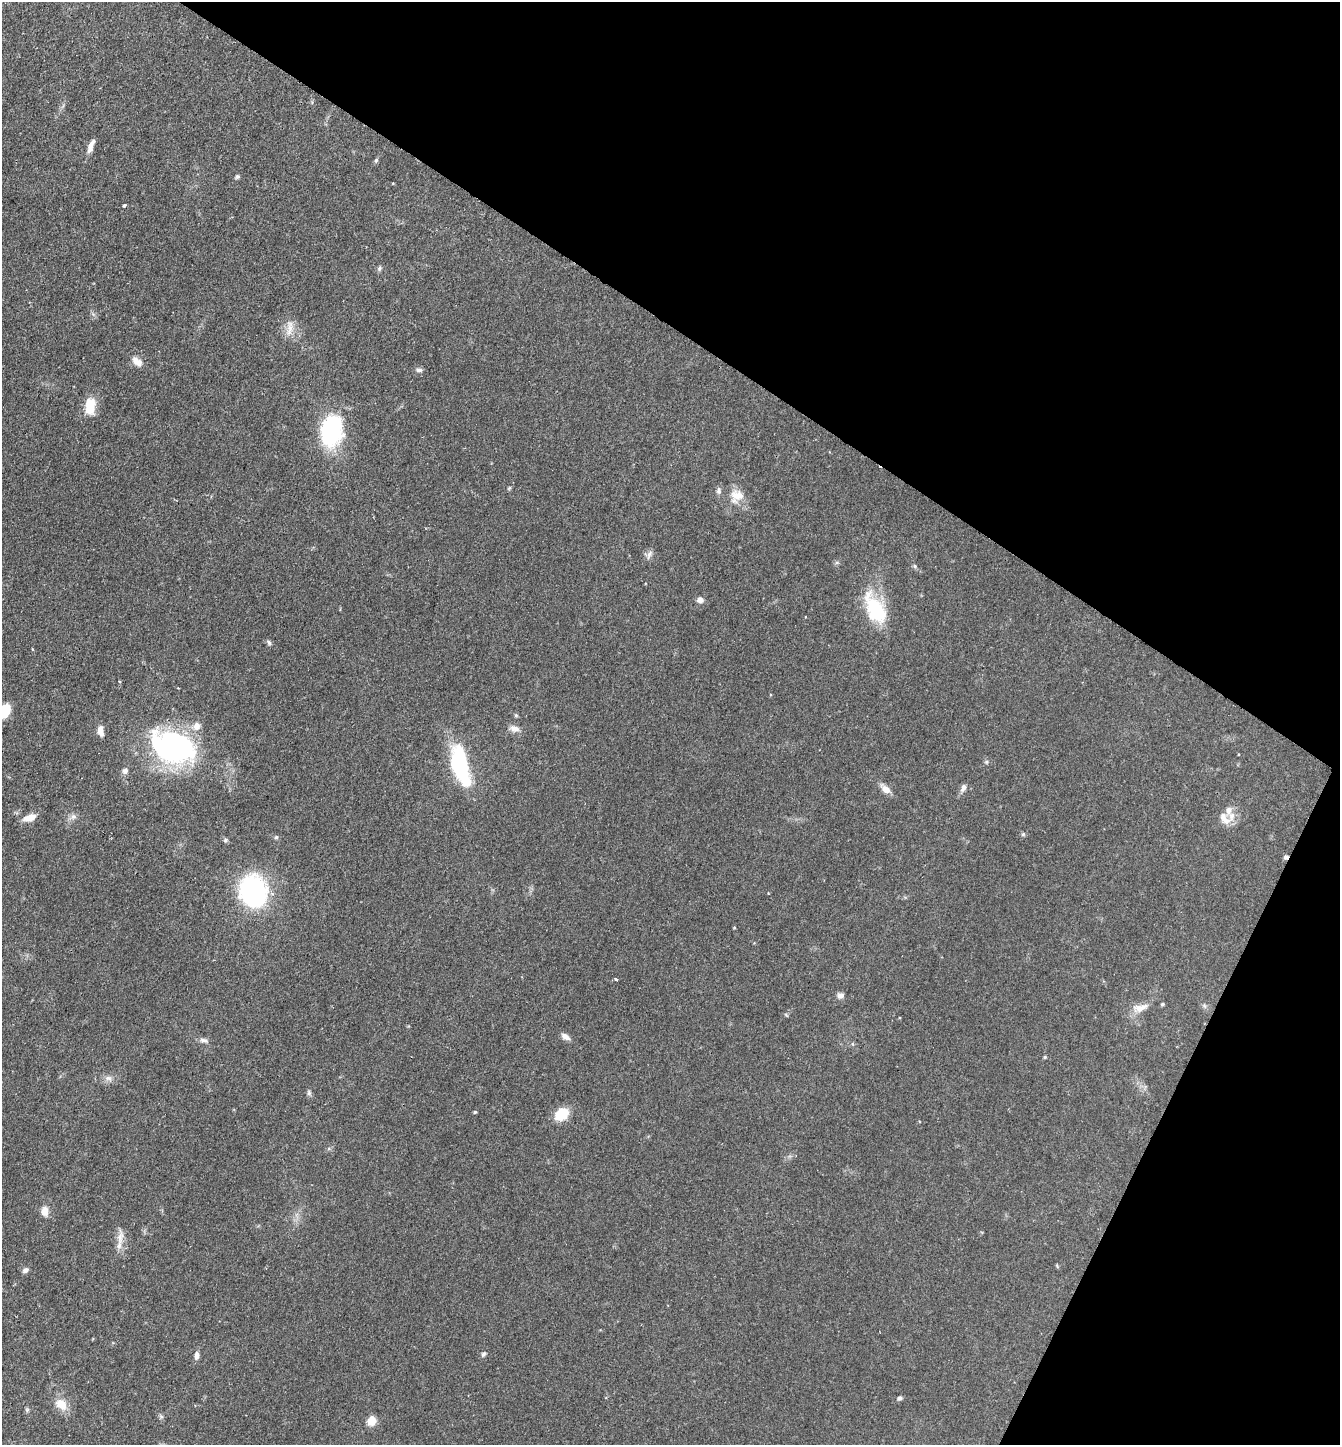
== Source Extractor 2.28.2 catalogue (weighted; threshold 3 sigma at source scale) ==
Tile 8 of 4 x 4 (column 4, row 2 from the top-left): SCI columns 4162-5499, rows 2890-4332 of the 5783 x 5776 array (HDU 1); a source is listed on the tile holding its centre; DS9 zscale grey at full resolution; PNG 1342 x 1447 px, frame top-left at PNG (2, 2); no overlay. Shown black and unused: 29% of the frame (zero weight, under 2 of 3 exposures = <1% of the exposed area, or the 3 px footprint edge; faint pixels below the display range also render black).
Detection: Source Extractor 2.28.2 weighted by HDU 2 'WHT'; one run over the whole footprint, this tile lists its part. Background 0.0527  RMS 0.005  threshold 0.0226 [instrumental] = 3 sigma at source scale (4.5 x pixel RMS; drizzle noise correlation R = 1.50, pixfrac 1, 0.05/0.05 arcsec/px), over >= 5 px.
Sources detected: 70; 1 inside a brighter object's white glare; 1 cosmic-ray / hot-pixel residue — not listed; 3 inside a brighter listed object's ellipse — not listed separately; the other 65 listed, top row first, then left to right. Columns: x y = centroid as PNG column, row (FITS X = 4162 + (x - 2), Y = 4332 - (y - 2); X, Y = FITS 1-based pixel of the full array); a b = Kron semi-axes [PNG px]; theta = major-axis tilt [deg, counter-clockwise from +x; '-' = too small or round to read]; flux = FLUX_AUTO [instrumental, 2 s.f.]
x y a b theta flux
91 146 16 5 70 4
376 160 7 5 73 0.87
237 176 7 5 37 0.85
124 205 4 3 - 0.97
379 268 7 6 - 1.1
289 328 25 9 79 5.4
137 361 14 8 -40 4.4
419 370 10 5 -4 1.4
90 406 18 10 87 12
331 430 26 17 78 73
509 488 7 4 45 0.66
719 491 10 6 84 1.6
737 496 20 17 42 8.7
649 554 14 6 67 2.1
915 566 6 5 - 0.8
700 600 8 6 -5 2.3
875 609 39 19 -62 30
269 642 8 5 -53 1.1
32 649 3 3 - 0.54
119 682 3 3 - 0.88
178 688 3 2 - 0.33
4 711 15 10 57 14
516 715 5 4 - 0.67
196 726 11 10 - 3.9
514 728 13 8 -12 3.2
100 731 12 6 -78 3.8
174 747 37 26 -16 140
1238 754 3 2 - 0.42
457 761 48 16 88 29
986 762 5 5 - 0.8
125 771 8 7 - 1.8
963 788 11 6 66 2.1
885 789 15 7 -43 4
1232 816 17 9 77 4.8
73 817 8 7 - 1.9
29 818 16 8 19 5.4
1023 834 6 5 - 0.82
276 837 5 5 - 0.83
226 840 6 5 - 0.85
253 891 21 17 -77 110
734 927 4 3 - 0.45
616 979 4 3 - 1.7
840 995 8 8 - 2
1163 1004 4 4 - 0.81
1204 1006 7 5 -60 1
1140 1008 23 10 15 5.9
786 1015 7 3 -46 0.48
566 1037 12 6 -32 2.7
204 1040 13 6 -13 1.9
1045 1057 4 4 - 0.59
108 1078 11 7 -5 2.6
309 1093 8 6 -77 1.1
475 1112 4 4 - 0.62
562 1114 13 10 34 14
45 1211 13 9 87 3.7
120 1237 24 8 85 5.2
1057 1266 6 4 -72 0.53
25 1270 7 6 - 1.9
483 1354 8 5 53 1.2
197 1355 10 6 88 2.3
900 1398 6 5 - 1.1
61 1404 15 11 -43 8
27 1410 6 6 - 0.85
161 1416 7 4 -19 0.87
371 1421 12 10 60 5
Isophote crosses this tile's border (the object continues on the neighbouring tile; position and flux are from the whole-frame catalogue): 1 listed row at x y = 4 711